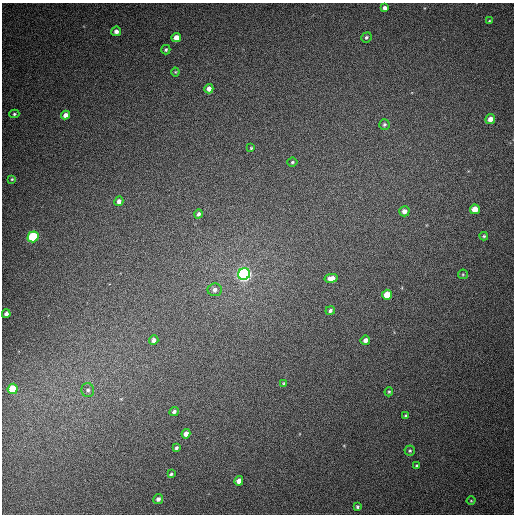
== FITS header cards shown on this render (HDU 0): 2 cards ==
NAXIS1  =                  512
NAXIS2  =                  512

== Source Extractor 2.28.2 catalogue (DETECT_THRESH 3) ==
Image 512 x 512 px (HDU 0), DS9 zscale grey, 1 PNG px = 1 image px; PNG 516 x 516 px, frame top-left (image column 1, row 512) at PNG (2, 3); each listed source drawn as its Kron ellipse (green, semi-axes under 4 px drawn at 4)
Background 456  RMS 13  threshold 37.6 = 3 sigma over >= 5 px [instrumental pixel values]
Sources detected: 45; all 45 listed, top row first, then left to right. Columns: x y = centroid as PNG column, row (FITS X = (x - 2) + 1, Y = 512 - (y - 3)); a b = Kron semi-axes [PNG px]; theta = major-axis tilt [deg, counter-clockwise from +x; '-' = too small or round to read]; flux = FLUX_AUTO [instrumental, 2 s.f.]
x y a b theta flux
385 8 4 4 - 3200
489 21 3 3 - 730
116 31 5 4 - 3400
366 37 5 5 - 1600
176 38 5 4 - 9100
166 50 5 4 - 1400
175 72 4 4 - 830
209 89 4 4 - 4900
14 114 5 4 - 1300
65 115 4 4 - 4400
490 119 5 4 - 6800
384 125 5 5 - 1800
251 148 3 3 - 770
292 162 5 4 - 1300
12 179 4 4 - 930
119 201 5 4 - 3300
475 209 5 4 - 14000
404 211 5 5 - 4600
198 214 4 4 - 2400
484 236 4 3 - 1000
33 237 5 5 - 79000
244 274 6 5 - 350000
463 274 5 4 - 1000
331 278 6 4 11 8200
215 290 7 6 - 3500
387 295 5 4 - 15000
330 311 5 4 - 2200
6 314 4 4 - 3300
154 340 5 4 - 3600
365 340 5 4 - 4200
283 383 3 3 - 770
13 389 5 5 - 31000
88 390 7 6 - 2300
389 392 5 4 - 1100
174 412 5 4 - 2100
406 416 4 4 - 1700
186 434 4 4 - 4700
176 448 3 3 - 1500
410 451 5 5 - 1200
417 466 4 3 - 1300
171 474 4 3 - 1600
239 481 4 4 - 6500
158 499 5 4 - 3400
471 501 4 3 - 710
357 507 4 3 - 1400